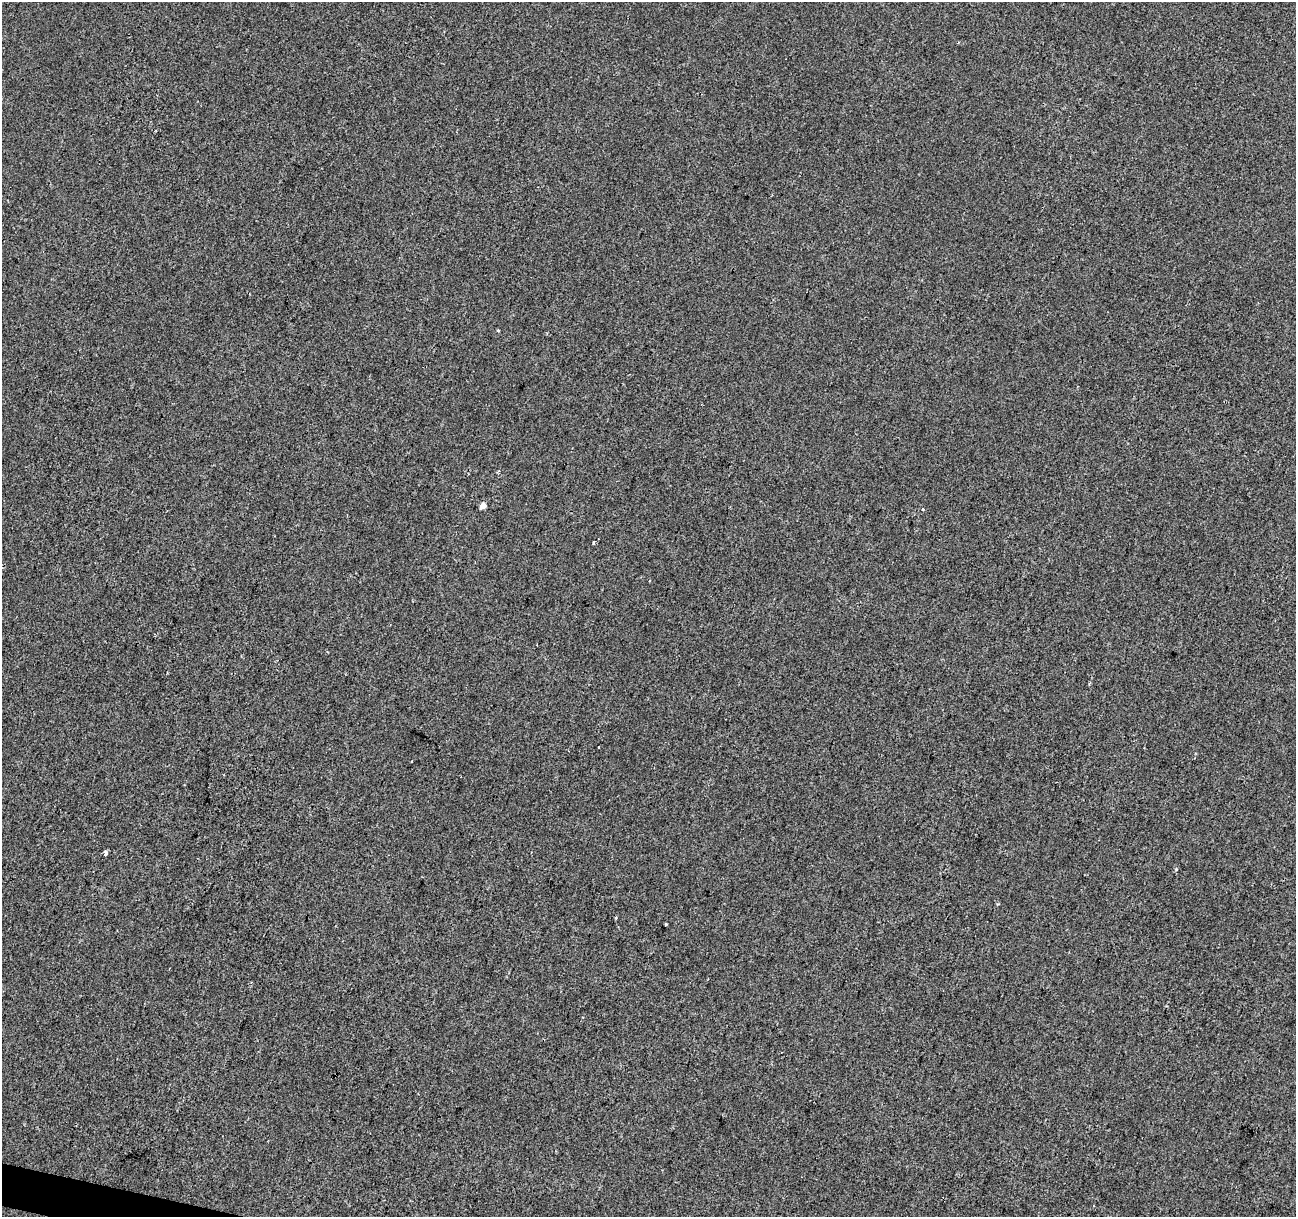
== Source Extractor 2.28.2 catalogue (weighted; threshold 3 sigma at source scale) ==
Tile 7 of 4 x 4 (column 3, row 2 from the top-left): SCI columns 2587-3880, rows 2649-3863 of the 5181 x 5359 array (HDU 1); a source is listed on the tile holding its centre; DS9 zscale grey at full resolution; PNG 1298 x 1219 px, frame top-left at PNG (2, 2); no overlay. Shown black and unused: <1% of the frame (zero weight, under 2 of 3 exposures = <1% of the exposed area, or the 3 px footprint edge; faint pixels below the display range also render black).
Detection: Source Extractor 2.28.2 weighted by HDU 2 'WHT'; one run over the whole footprint, this tile lists its part. Background 1.13e-04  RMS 0.0042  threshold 0.0188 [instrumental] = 3 sigma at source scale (4.5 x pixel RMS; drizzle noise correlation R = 1.50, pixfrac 1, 0.0396/0.0396 arcsec/px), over >= 5 px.
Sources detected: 10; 1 cosmic-ray / hot-pixel residue — not listed; the other 9 listed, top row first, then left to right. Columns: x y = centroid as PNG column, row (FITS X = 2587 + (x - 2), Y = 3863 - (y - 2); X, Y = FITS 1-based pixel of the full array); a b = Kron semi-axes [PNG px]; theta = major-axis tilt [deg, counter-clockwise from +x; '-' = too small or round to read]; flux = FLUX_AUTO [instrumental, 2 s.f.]
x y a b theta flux
498 331 3 3 - 0.56
483 506 5 4 - 5.2
922 509 3 3 - 1.1
594 542 4 2 - 0.45
599 747 3 2 - 0.32
412 761 3 2 - 0.45
105 853 4 3 - 13
615 917 3 3 - 0.56
666 924 3 3 - 0.69